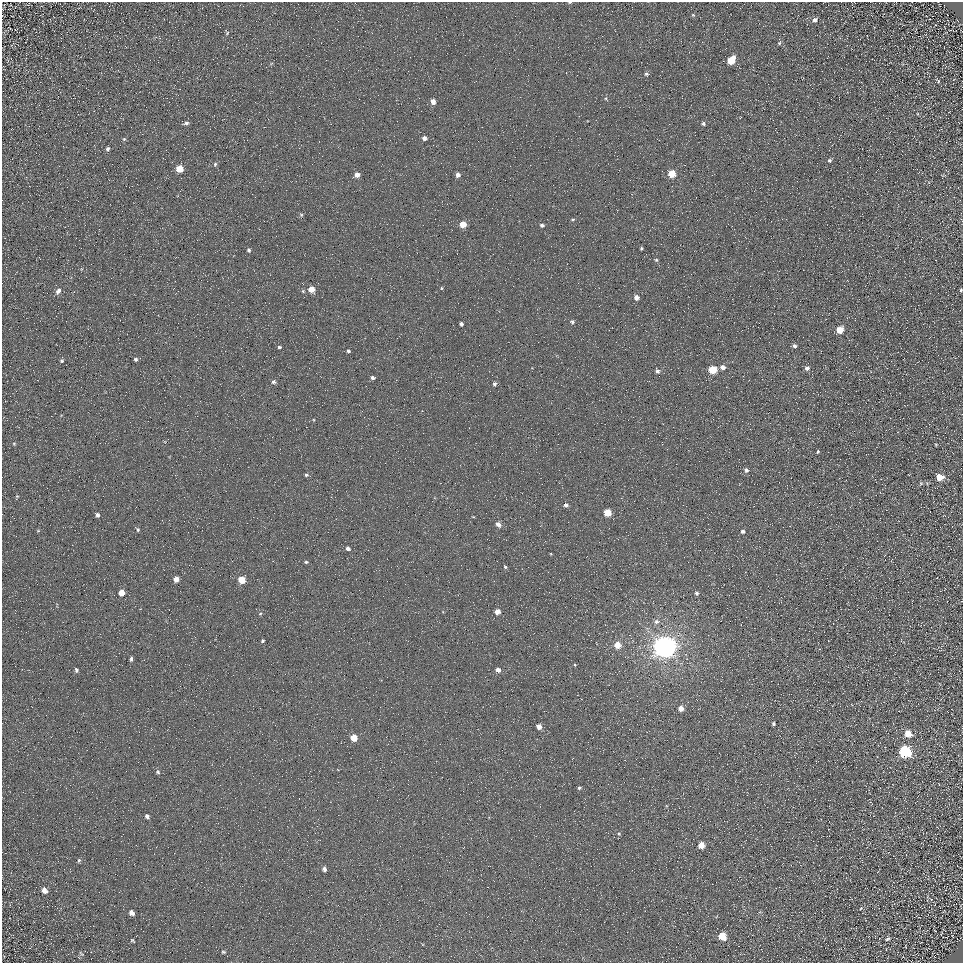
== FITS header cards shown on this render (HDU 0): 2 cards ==
NAXIS1  =                  961
NAXIS2  =                  961

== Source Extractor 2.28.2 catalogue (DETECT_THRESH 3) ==
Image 961 x 961 px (HDU 0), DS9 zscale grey, 1 PNG px = 1 image px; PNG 965 x 965 px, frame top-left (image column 1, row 961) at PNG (2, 2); no overlay
Background 4.96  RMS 8.6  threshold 25.7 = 3 sigma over >= 5 px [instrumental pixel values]
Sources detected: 106; all 106 listed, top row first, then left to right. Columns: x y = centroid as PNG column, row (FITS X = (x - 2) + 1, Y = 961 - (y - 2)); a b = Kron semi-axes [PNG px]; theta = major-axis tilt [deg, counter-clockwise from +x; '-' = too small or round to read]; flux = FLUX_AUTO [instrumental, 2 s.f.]
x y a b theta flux
570 2 3 2 - 910
693 15 6 4 -45 720
815 20 7 5 40 1900
227 33 6 4 47 880
779 43 6 5 - 920
731 60 7 5 53 15000
646 74 6 5 - 1400
938 81 8 4 -49 900
606 98 5 3 - 710
433 102 5 4 - 4700
186 123 7 5 13 1600
703 124 6 6 - 1300
424 138 5 4 - 2500
124 139 5 5 - 840
108 149 6 5 - 1400
830 160 5 4 - 1100
215 164 6 5 - 1100
179 169 5 5 - 12000
672 174 5 5 - 15000
357 175 5 5 - 4500
458 175 5 5 - 2800
301 215 5 4 - 830
572 220 6 3 7 710
463 224 5 5 - 10000
542 225 5 4 - 1700
641 249 3 3 - 780
249 250 5 4 - 1300
656 260 5 5 - 910
441 288 4 3 - 690
311 289 5 5 - 7600
961 290 5 4 - 760
58 291 8 6 61 2800
303 291 5 5 - 960
636 298 5 5 - 3200
572 322 6 6 - 1400
461 324 4 4 - 1400
840 330 5 5 - 11000
794 346 5 4 - 1500
279 347 5 4 - 1000
348 351 4 4 - 1200
136 359 5 5 - 1300
62 361 5 5 - 960
723 367 5 4 - 2900
807 368 6 5 - 2100
713 370 5 5 - 21000
657 371 5 4 - 1600
372 378 5 4 - 1600
274 382 7 5 13 1600
494 384 5 5 - 1300
14 444 5 5 - 770
936 445 3 3 - 510
818 451 3 3 - 4500
746 470 6 5 - 1600
306 475 5 4 - 970
939 477 7 6 - 7700
921 483 6 5 - 700
17 497 7 4 74 860
566 505 5 4 - 1900
607 513 5 5 - 17000
97 515 5 4 - 1500
473 517 3 2 - 420
498 524 6 5 - 3100
138 529 6 3 -52 840
38 531 6 4 1 610
743 531 5 5 - 1500
348 548 4 4 - 2000
306 562 4 3 - 740
505 567 4 4 - 760
176 579 5 4 - 4900
242 580 5 5 - 13000
122 593 5 5 - 7000
696 593 5 4 - 1200
780 602 5 2 - 430
497 612 5 4 - 5300
260 614 4 3 - 510
656 622 8 7 - 2200
262 641 4 3 - 760
617 645 5 5 - 10000
664 647 7 7 - 820000
131 659 5 3 - 1100
575 665 4 3 - 560
76 670 5 4 - 1100
498 670 5 4 - 3200
681 708 5 5 - 3900
773 724 3 3 - 1000
539 727 5 4 - 4300
908 733 7 6 - 8300
354 738 5 5 - 12000
905 752 7 6 - 70000
158 772 6 5 - 1000
579 788 5 4 - 1000
3 811 2 2 - 580
147 816 5 3 - 1700
619 834 5 5 - 790
701 845 5 5 - 7200
79 860 5 4 - 850
324 869 5 4 - 2200
44 890 8 6 -44 3100
861 908 5 4 - 600
759 912 6 3 69 630
131 913 5 4 - 2800
722 936 6 6 - 12000
888 939 7 4 31 1000
132 940 5 3 - 760
223 952 6 5 - 830
81 954 9 5 -45 1200
At the frame edge (FLAGS 8, measured only in part): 3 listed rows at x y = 570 2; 961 290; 3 811